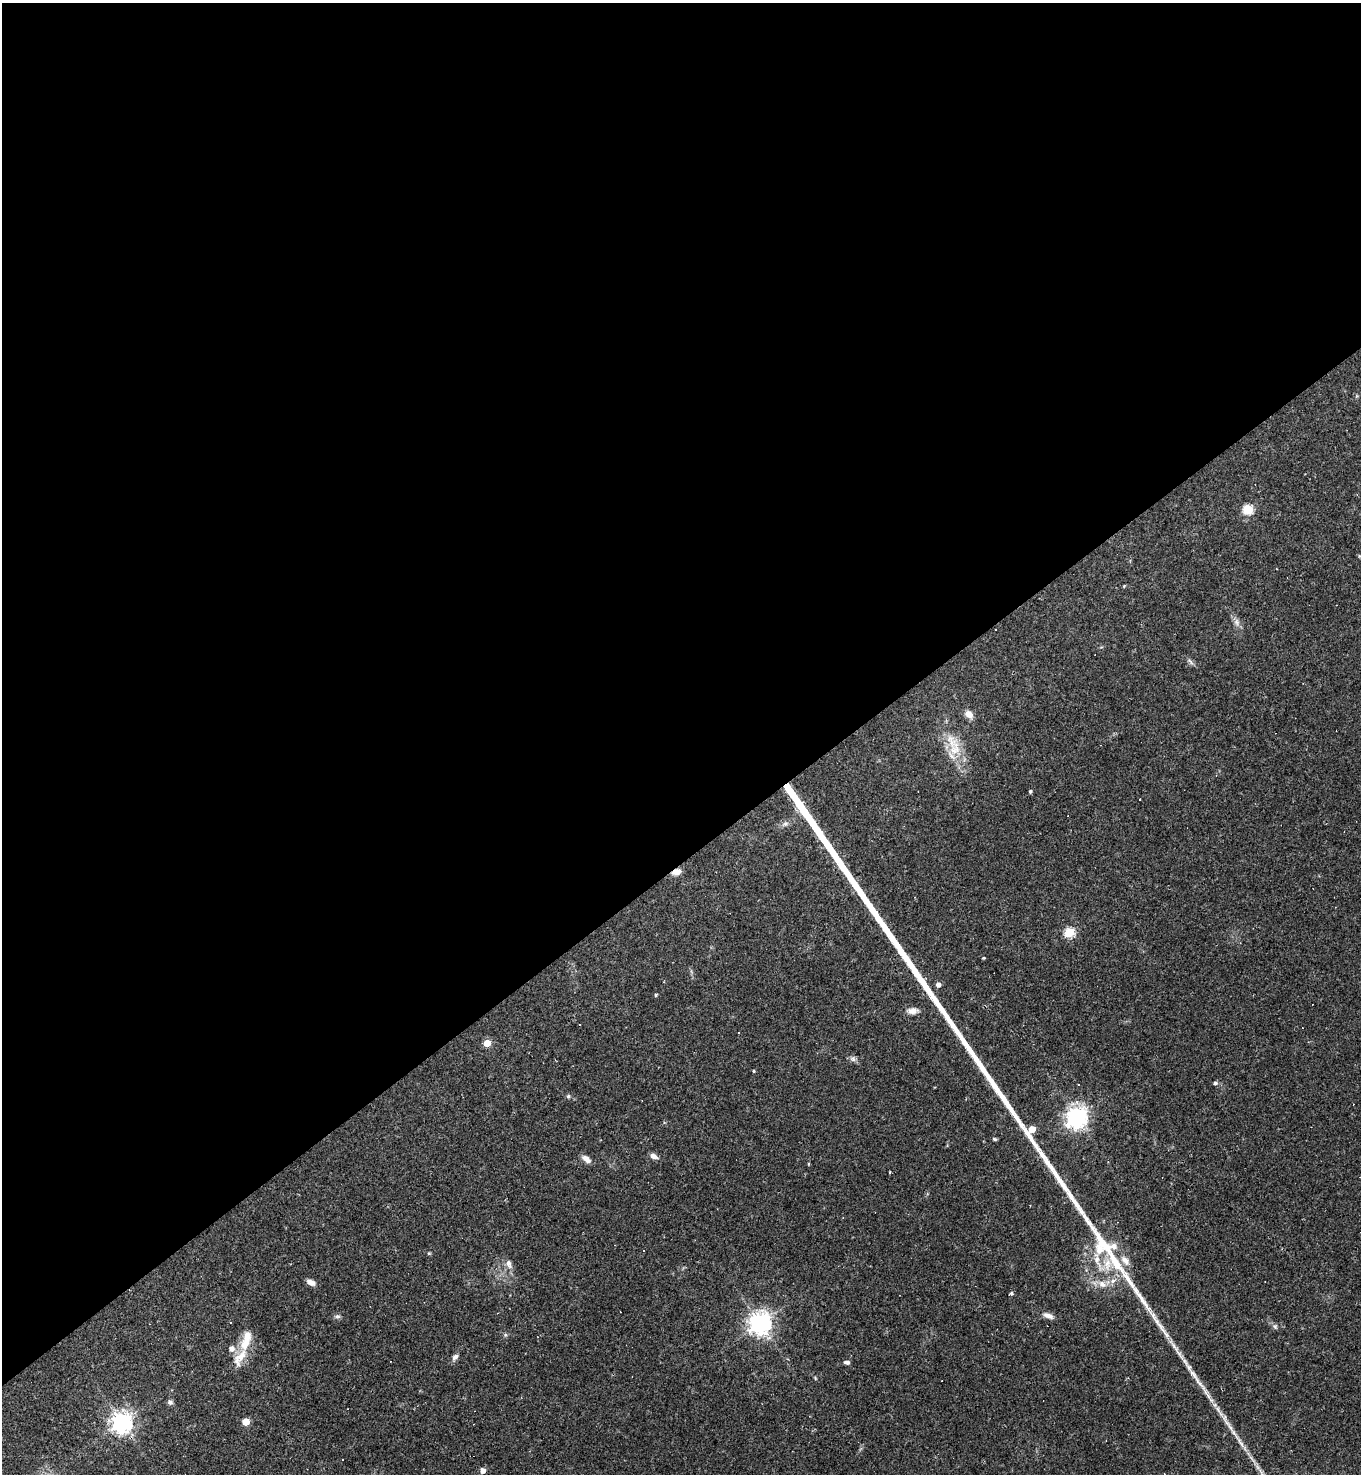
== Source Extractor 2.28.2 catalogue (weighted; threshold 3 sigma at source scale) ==
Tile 2 of 4 x 4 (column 2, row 1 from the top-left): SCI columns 1652-3010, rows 4415-5886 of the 5881 x 5886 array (HDU 1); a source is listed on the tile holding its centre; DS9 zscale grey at full resolution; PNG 1363 x 1476 px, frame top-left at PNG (2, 3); no overlay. Shown black and unused: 59% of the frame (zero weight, under 2 of 3 exposures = <1% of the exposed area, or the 3 px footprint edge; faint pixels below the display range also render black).
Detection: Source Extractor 2.28.2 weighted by HDU 2 'WHT'; one run over the whole footprint, this tile lists its part. Background 0.0358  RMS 0.0049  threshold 0.022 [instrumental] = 3 sigma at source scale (4.5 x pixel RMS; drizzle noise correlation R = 1.50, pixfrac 1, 0.05/0.05 arcsec/px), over >= 5 px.
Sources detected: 64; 7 cosmic-ray / hot-pixel residue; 4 long thin detections or spike segments (spike, bleed or trail) — not listed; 6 inside a brighter listed object's ellipse — not listed separately; the other 47 listed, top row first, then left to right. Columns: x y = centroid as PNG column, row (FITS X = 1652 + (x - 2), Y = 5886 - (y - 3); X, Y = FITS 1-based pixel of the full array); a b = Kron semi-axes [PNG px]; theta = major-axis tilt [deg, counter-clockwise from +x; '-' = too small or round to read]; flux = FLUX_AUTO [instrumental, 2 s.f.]
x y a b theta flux
1248 509 5 5 - 32
1124 586 4 4 - 0.41
1237 622 10 7 -74 2.2
1190 662 11 4 -45 1.3
969 714 11 8 -41 3.2
955 749 29 14 85 12
1030 792 4 4 - 0.79
1140 799 3 2 - 0.66
785 824 6 6 - 1.3
676 872 11 7 21 3.5
1069 932 5 5 - 34
938 985 5 4 - 2.3
656 995 4 3 - 0.57
913 1011 15 8 2 3
487 1043 5 4 - 11
853 1059 8 7 - 1.4
754 1071 4 3 - 0.52
1215 1083 5 4 - 1
568 1096 5 5 - 0.82
1076 1117 7 7 - 290
1032 1129 5 5 - 8.2
994 1139 5 4 - 0.78
654 1156 10 6 -27 2.1
586 1159 12 7 -38 2.8
890 1172 3 2 - 0.68
643 1251 3 3 - 0.64
1125 1260 14 8 -48 3.8
509 1264 14 8 -70 2.7
1107 1264 19 12 -89 9.2
311 1282 11 6 -26 2.5
1102 1284 13 9 -23 4.4
1011 1293 5 4 - 0.84
337 1316 8 5 1 1.2
1048 1316 15 7 -21 2.6
760 1323 8 8 - 340
1275 1326 7 6 - 1
505 1335 6 4 46 0.72
245 1343 29 12 67 9.6
455 1357 10 6 46 1.9
847 1362 8 5 -5 1.3
815 1378 5 3 - 0.49
170 1402 7 6 - 1.3
121 1422 7 7 - 340
246 1422 5 5 - 11
1229 1426 31 5 -52 6
342 1460 3 3 - 0.89
483 1471 4 4 - 3.3
Overlapping masked pixels (flux is a lower limit): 1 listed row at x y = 676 872